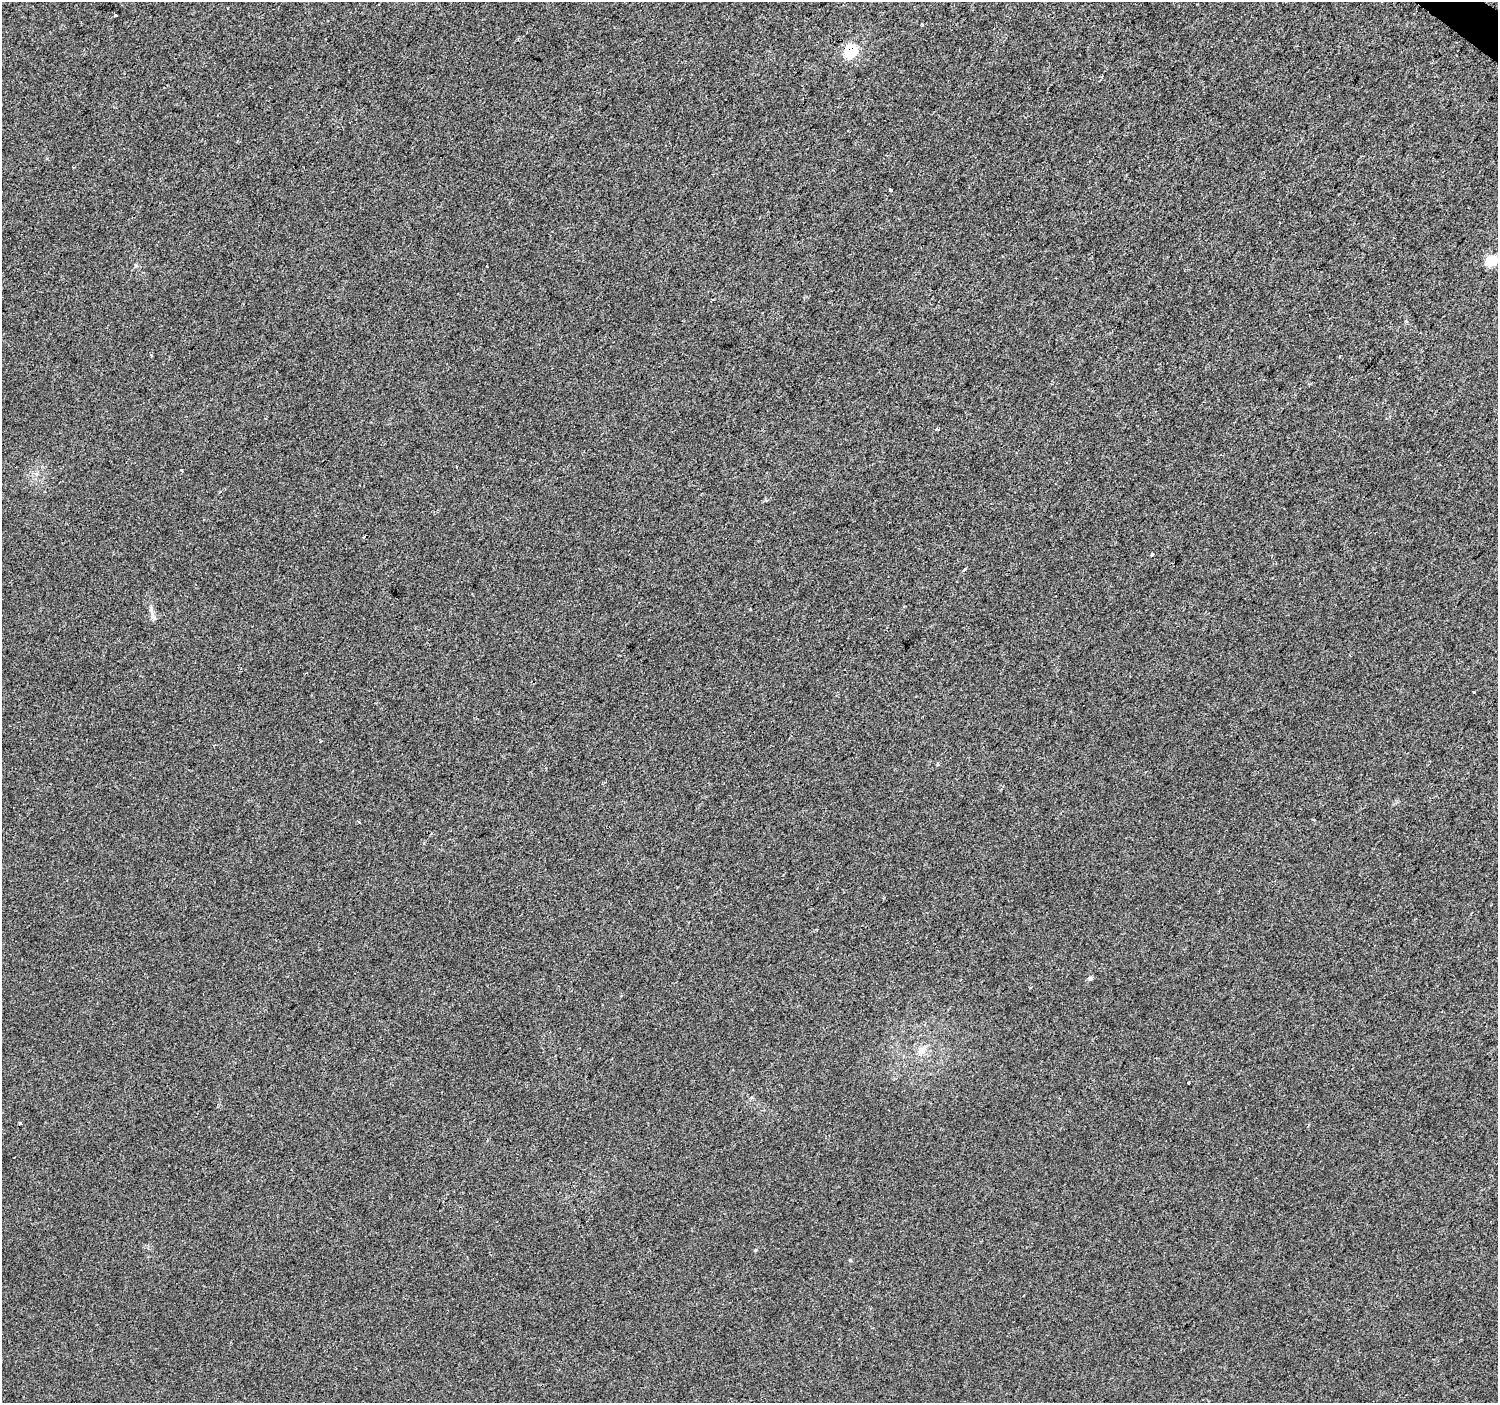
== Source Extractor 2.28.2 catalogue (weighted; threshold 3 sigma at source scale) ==
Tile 10 of 4 x 4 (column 2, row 3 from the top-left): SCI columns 1502-2997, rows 1644-3044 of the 5990 x 6020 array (HDU 1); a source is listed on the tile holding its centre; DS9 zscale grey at full resolution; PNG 1500 x 1405 px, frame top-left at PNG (2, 2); no overlay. Shown black and unused: <1% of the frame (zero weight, under 2 of 3 exposures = <1% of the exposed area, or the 3 px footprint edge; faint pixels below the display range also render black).
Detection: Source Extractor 2.28.2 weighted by HDU 2 'WHT'; one run over the whole footprint, this tile lists its part. Background 0.00681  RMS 0.0057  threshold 0.0258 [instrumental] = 3 sigma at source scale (4.5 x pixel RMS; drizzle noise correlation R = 1.50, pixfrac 1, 0.0396/0.0396 arcsec/px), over >= 5 px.
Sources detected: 18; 1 cosmic-ray / hot-pixel residue — not listed; the other 17 listed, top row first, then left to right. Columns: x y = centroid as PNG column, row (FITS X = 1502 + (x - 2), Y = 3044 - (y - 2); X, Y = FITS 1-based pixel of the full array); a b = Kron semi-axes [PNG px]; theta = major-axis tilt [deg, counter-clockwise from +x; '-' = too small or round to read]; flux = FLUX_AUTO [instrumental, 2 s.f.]
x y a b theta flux
116 15 3 3 - 1.5
922 24 3 2 - 1.3
851 51 6 6 - 83
891 190 3 3 - 13
1491 261 6 5 - 35
936 429 4 3 - 0.87
181 470 3 3 - 2.6
1152 555 4 3 - 1.7
153 617 10 6 -72 2.1
1473 692 3 2 - 0.57
320 741 3 3 - 0.53
359 822 3 2 - 1.4
1090 979 6 5 - 1.3
922 1050 11 9 45 4.1
1188 1083 3 3 - 1.7
20 1123 3 3 - 1.5
755 1250 5 4 - 0.58
Overlapping masked pixels (flux is a lower limit): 1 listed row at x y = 851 51
Unlisted compact peaks at least as high as the median listed source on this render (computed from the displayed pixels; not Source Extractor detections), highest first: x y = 850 1260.